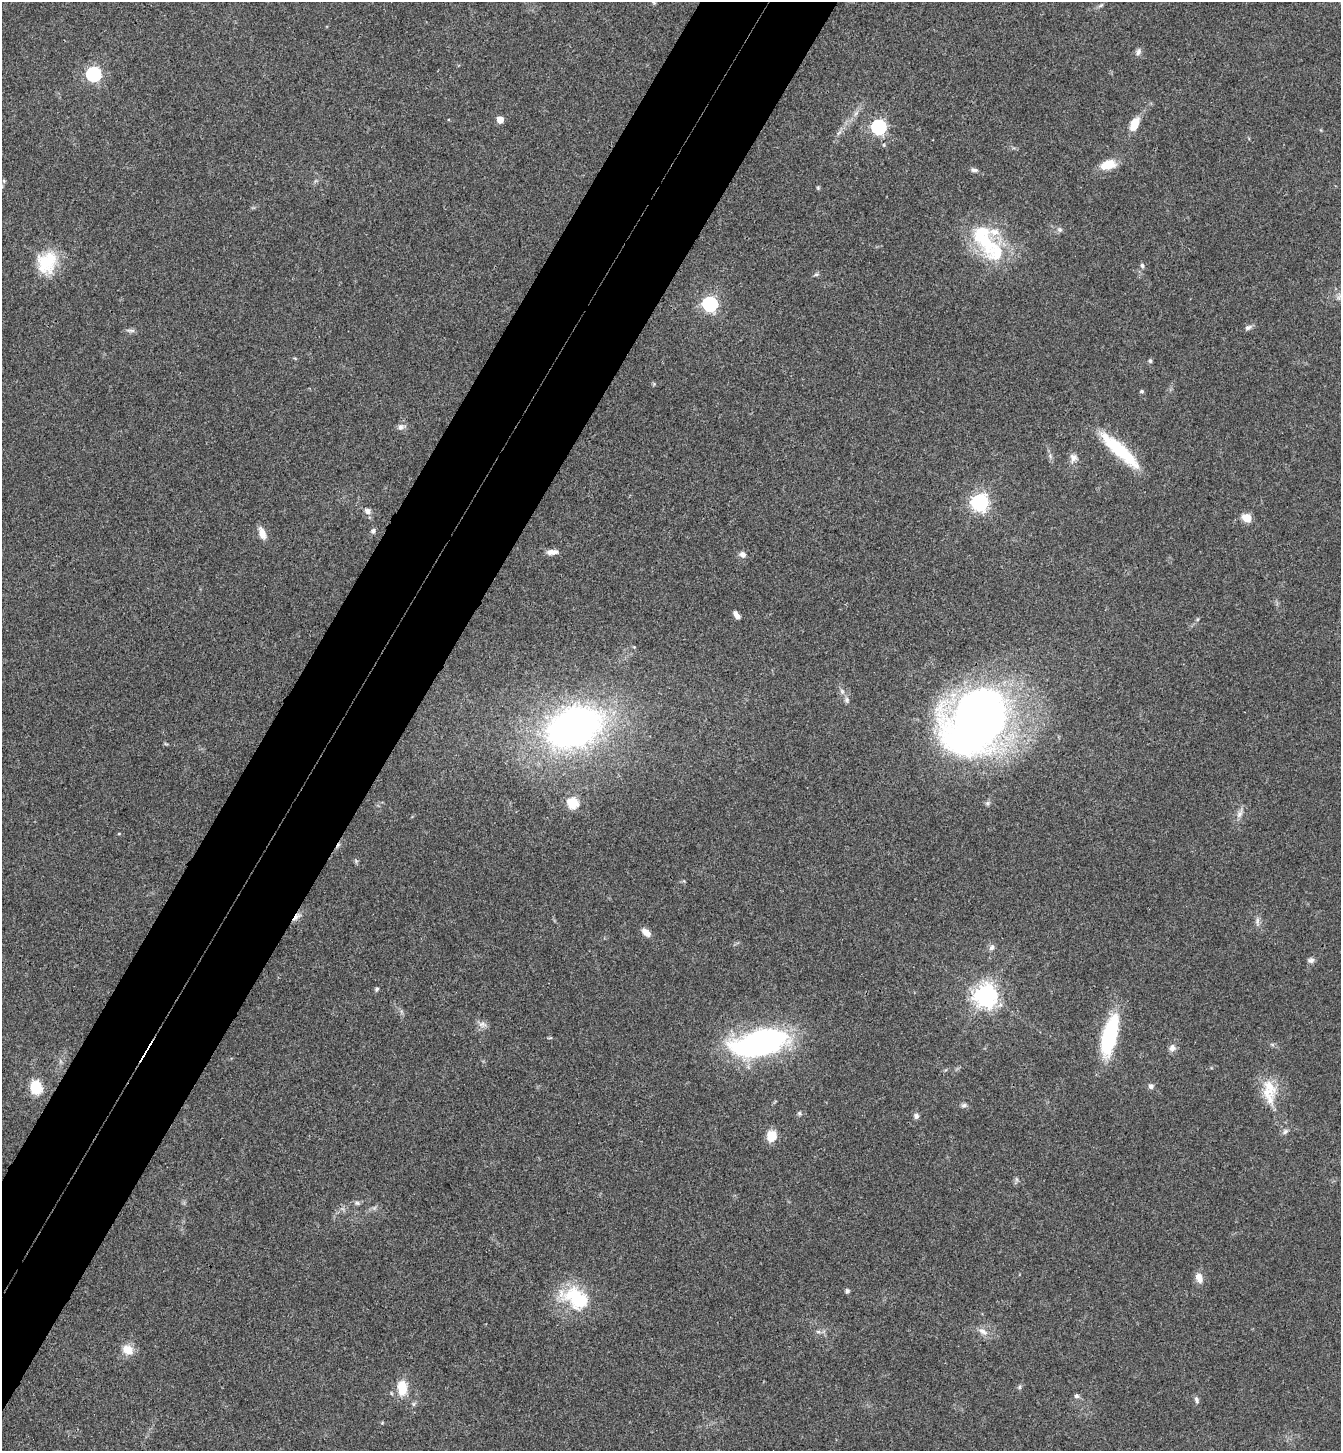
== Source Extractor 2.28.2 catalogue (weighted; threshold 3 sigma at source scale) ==
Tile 7 of 4 x 4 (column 3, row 2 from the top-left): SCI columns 3017-4355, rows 2935-4383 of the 5893 x 5870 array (HDU 1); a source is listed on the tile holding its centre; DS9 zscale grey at full resolution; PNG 1343 x 1453 px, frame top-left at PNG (2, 2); no overlay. Shown black and unused: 9% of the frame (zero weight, under 3 of 4 exposures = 6% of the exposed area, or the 3 px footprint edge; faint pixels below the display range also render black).
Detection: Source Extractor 2.28.2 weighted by HDU 2 'WHT'; one run over the whole footprint, this tile lists its part. Background 0.063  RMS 0.0054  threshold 0.0245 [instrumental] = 3 sigma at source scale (4.5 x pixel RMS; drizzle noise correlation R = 1.50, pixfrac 1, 0.05/0.05 arcsec/px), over >= 5 px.
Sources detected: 75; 2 inside a brighter object's white glare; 1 cosmic-ray / hot-pixel residue — not listed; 4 inside a brighter listed object's ellipse — not listed separately; the other 68 listed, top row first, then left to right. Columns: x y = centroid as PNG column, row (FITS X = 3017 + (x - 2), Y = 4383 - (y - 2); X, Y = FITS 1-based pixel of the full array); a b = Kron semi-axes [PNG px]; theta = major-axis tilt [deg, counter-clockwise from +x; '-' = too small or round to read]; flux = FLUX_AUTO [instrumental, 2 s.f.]
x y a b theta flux
1100 6 7 4 19 0.9
1138 52 9 6 69 1.8
93 74 6 6 - 110
500 120 5 4 - 8.7
1134 124 19 10 70 7.5
879 127 6 6 - 130
884 145 6 3 -72 0.55
1108 165 17 10 14 9.3
974 170 9 5 -8 1.5
4 181 6 4 -72 0.65
2 186 6 3 -71 0.58
818 188 5 4 - 0.65
1060 230 7 6 - 1.3
997 252 33 27 18 27
47 262 28 23 64 21
1142 265 7 5 -73 1.1
816 275 7 4 19 0.84
710 304 6 6 - 140
1248 327 10 5 26 1.7
131 330 13 4 -3 1.5
1150 361 6 5 - 0.97
1141 391 5 4 - 0.82
401 427 9 8 - 2.3
1120 450 54 12 -42 31
1073 458 11 9 82 3.1
979 502 7 6 - 200
367 511 8 7 - 2.6
1247 518 6 5 - 21
373 531 6 6 - 1.4
262 533 14 7 -71 4.9
552 552 14 6 4 3.6
743 554 8 7 - 2.2
736 615 9 5 -55 2.8
634 647 4 4 - 0.48
847 700 9 5 -85 1.5
977 721 60 46 47 430
573 727 40 27 24 260
573 803 6 5 - 42
1239 814 10 6 63 2.3
1257 921 12 4 81 1.7
646 932 10 6 -43 4.4
992 947 8 7 - 1.9
1311 960 8 6 5 1.8
377 989 6 4 43 0.93
986 995 7 7 - 450
482 1024 12 6 -6 2.5
1109 1036 39 13 76 52
760 1042 60 25 13 120
1172 1048 9 7 77 2.5
1151 1086 7 6 - 1.8
36 1087 13 11 -82 14
1267 1092 23 16 8 11
964 1105 9 5 10 1.3
799 1113 6 5 - 0.97
916 1116 7 6 - 1.8
1285 1131 8 5 49 1.4
771 1136 10 9 - 10
357 1203 6 6 - 1.1
1199 1278 12 8 -70 4.4
847 1291 6 6 - 1
575 1296 35 29 -27 30
983 1331 13 7 -27 3.2
818 1332 7 4 -1 1.1
128 1350 9 8 - 9
1019 1387 6 4 90 0.81
402 1388 15 9 -88 13
1076 1396 7 5 0 1.3
1196 1400 11 5 -72 1.4
Isophote crosses this tile's border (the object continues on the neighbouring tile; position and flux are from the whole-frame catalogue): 1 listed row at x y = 2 186